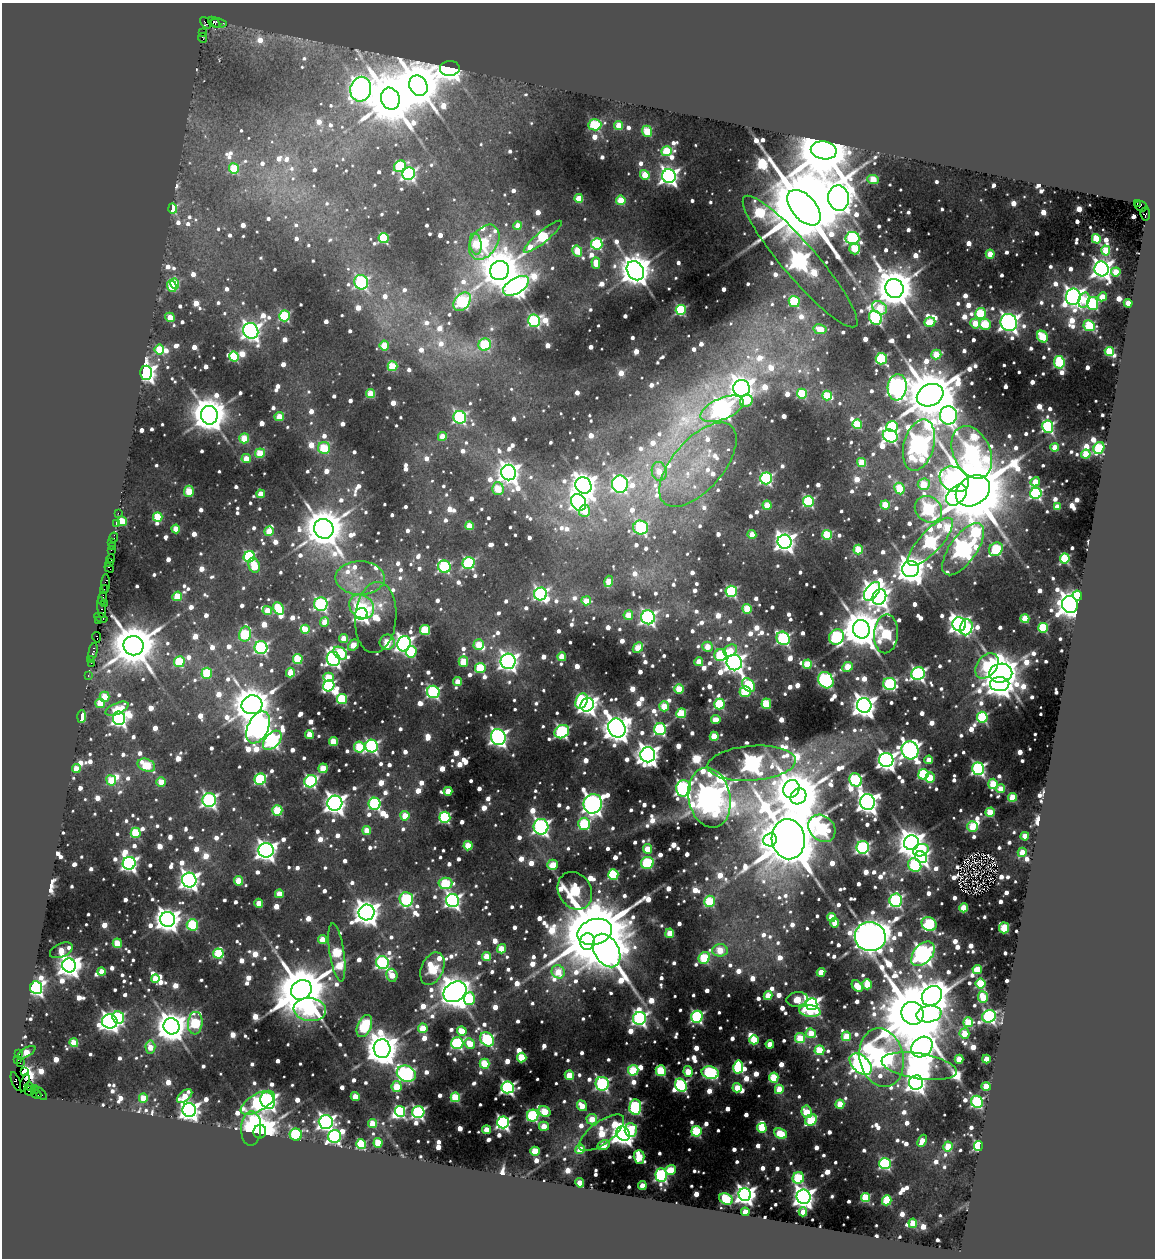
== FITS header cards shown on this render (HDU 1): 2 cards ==
NAXIS1  =                 1153
NAXIS2  =                 1256

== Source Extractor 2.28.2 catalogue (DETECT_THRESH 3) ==
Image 1153 x 1256 px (HDU 1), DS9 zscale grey, 1 PNG px = 1 image px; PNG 1157 x 1260 px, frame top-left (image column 1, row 1256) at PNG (2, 3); each listed source drawn as its Kron ellipse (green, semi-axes under 4 px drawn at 4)
Background 5.15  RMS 0.085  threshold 0.255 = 3 sigma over >= 5 px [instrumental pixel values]
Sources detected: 1961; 3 with non-positive FLUX_AUTO (blend fragments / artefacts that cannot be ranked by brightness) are neither listed nor drawn; of the other 1958, the 500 brightest by FLUX_AUTO listed and drawn (1458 fainter detections omitted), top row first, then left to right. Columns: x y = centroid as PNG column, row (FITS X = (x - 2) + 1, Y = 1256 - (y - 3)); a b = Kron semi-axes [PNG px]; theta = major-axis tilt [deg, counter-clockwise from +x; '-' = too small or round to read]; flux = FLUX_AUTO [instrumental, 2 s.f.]
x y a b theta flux
214 22 7 4 -41 2600
205 23 6 3 -50 400
219 23 8 4 -9 1100
202 33 4 3 - 240
202 38 5 2 - 2900
450 69 10 7 4 6200
418 86 10 9 - 39000
361 89 12 10 78 8100
390 99 11 9 -70 53000
595 125 6 5 - 700
619 125 4 4 - 200
647 131 5 5 - 410
824 150 13 9 -9 82000
667 151 5 5 - 480
400 166 6 5 - 610
234 169 5 5 - 380
409 174 6 6 - 1600
645 175 5 4 - 240
669 176 7 7 - 4300
873 179 6 4 -2 300
579 198 4 4 - 220
838 198 12 10 -83 20000
621 200 5 4 - 290
1137 203 3 2 - 860
1141 206 6 5 - 1500
173 208 5 4 - 360
804 208 21 12 -48 150000
1145 214 6 4 -82 1400
518 226 4 4 - 160
543 237 24 5 39 870
384 238 5 5 - 680
852 238 7 6 - 1400
1096 239 5 4 - 410
484 242 19 13 56 480
476 244 11 5 -82 290
597 244 5 5 - 870
855 249 5 5 - 360
1106 250 5 4 - 320
577 251 5 4 - 300
990 254 4 4 - 250
800 261 85 17 -49 5900
596 263 6 4 -88 190
1102 269 7 7 - 5100
500 270 10 9 - 26000
635 271 10 8 -57 17000
1116 272 4 4 - 240
361 282 7 7 - 1300
174 284 5 4 - 370
172 286 6 4 -69 370
516 286 14 7 30 7600
894 288 9 9 - 31000
1073 297 8 7 - 5200
1102 297 5 4 - 190
1084 300 8 5 75 270
794 301 6 5 - 560
462 302 10 7 50 1400
1093 303 6 5 - 970
1128 303 4 4 - 200
880 308 8 6 -37 300
681 310 5 5 - 740
981 313 5 5 - 620
284 316 5 5 - 730
170 317 5 4 - 190
875 318 7 6 - 1700
534 321 6 6 - 980
930 322 5 4 - 250
975 323 5 5 - 230
1009 323 9 8 - 4800
985 324 6 5 - 430
1089 326 6 5 - 580
820 329 7 5 -11 160
251 331 8 7 - 4000
1042 337 6 5 - 510
384 345 5 4 - 260
485 345 6 6 - 620
159 350 5 5 - 370
1109 351 4 4 - 410
936 355 5 4 - 290
234 357 5 5 - 590
881 359 6 5 - 750
1059 362 6 5 - 710
392 366 5 5 - 410
146 373 7 6 - 4200
897 387 13 9 84 5600
741 388 8 8 - 7300
371 394 4 4 - 300
802 394 5 5 - 480
827 395 5 4 - 340
930 395 14 10 25 61000
746 401 6 5 - 300
722 409 23 10 22 5100
209 415 9 8 - 21000
948 415 9 8 - 2500
279 416 5 4 - 180
460 417 6 6 - 1300
857 424 5 4 - 410
892 427 6 5 - 520
1048 427 6 5 - 1300
890 436 7 6 - 1900
442 437 4 4 - 170
244 438 5 5 - 310
919 445 26 15 74 7200
1055 447 4 4 - 210
324 448 6 6 - 430
1099 448 6 5 - 660
972 452 28 18 -66 3100
260 453 5 5 - 320
1086 454 4 4 - 350
246 459 4 4 - 170
862 462 4 4 - 270
698 465 51 25 49 530
659 471 9 7 -81 170
509 472 8 7 - 5700
766 478 6 6 - 1300
954 479 15 12 -28 1800
1035 482 5 4 - 200
620 484 8 8 - 2100
924 484 6 5 - 270
583 485 8 7 - 9400
498 489 6 5 - 320
899 489 6 5 - 390
189 491 5 5 - 300
973 491 18 14 35 72000
1036 493 6 5 - 1300
261 494 4 4 - 170
956 495 12 8 47 2200
808 501 5 5 - 840
579 502 9 7 -60 3200
767 505 4 4 - 230
885 505 4 4 - 300
1057 507 4 4 - 170
928 509 14 12 -41 1400
584 511 6 5 - 170
118 513 2 2 - 170
158 517 5 4 - 370
122 521 5 4 - 320
116 523 3 3 - 640
469 526 4 4 - 190
641 527 7 7 - 1100
176 529 4 4 - 200
324 529 10 9 - 31000
269 531 5 4 - 230
752 535 4 4 - 170
827 535 5 5 - 480
114 537 5 3 - 530
112 542 2 2 - 280
785 542 7 7 - 5500
930 542 31 11 47 2500
112 547 3 2 - 280
963 549 30 13 54 5600
996 549 7 6 - 600
111 550 2 2 - 400
858 550 5 4 - 360
249 557 6 5 - 910
111 558 4 3 - 410
1065 559 5 5 - 690
109 563 3 2 - 260
469 563 6 6 - 1000
254 565 8 5 -71 280
444 567 6 6 - 1100
109 568 5 3 - 340
911 569 8 8 - 14000
360 578 24 17 -1 180
609 581 6 4 74 260
106 583 9 4 89 1400
104 589 4 3 - 200
731 591 6 5 - 940
872 591 10 6 53 4800
541 594 6 6 - 1700
177 596 5 4 - 310
1077 596 5 4 - 670
879 597 8 6 60 4500
102 598 7 3 75 1200
586 601 5 4 - 190
104 603 3 3 - 240
321 604 6 6 - 1600
1070 604 9 7 -56 10000
362 607 13 11 -40 390
101 608 10 4 -83 1100
279 609 7 5 -61 480
747 609 5 5 - 360
267 611 5 4 - 170
361 614 6 6 - 2900
628 615 5 4 - 200
648 617 7 7 - 2100
101 618 7 3 -22 530
376 618 35 20 86 340
1025 619 4 4 - 370
99 621 3 2 - 210
325 622 5 4 - 170
959 624 7 7 - 4400
966 627 8 6 75 740
1043 628 5 5 - 540
305 629 4 4 - 220
861 629 9 8 - 30000
425 630 5 5 - 470
245 634 7 6 - 690
886 634 19 12 86 920
97 637 5 3 - 410
836 637 8 7 - 1300
344 638 4 4 - 160
783 638 7 6 - 1200
387 642 7 7 - 330
404 644 8 6 72 3700
353 645 6 4 43 220
479 645 5 5 - 260
134 646 10 9 - 41000
261 647 6 6 - 1400
707 647 5 5 - 200
638 648 6 4 45 270
93 651 9 3 77 1100
730 651 7 5 33 210
411 652 6 5 - 540
340 653 8 5 -38 730
720 655 6 6 - 680
562 657 4 4 - 230
91 659 2 2 - 170
298 659 5 5 - 470
333 659 7 6 - 2700
508 661 7 7 - 4500
179 662 5 5 - 490
463 662 5 4 - 330
699 662 4 4 - 190
734 662 8 7 - 5200
91 663 2 2 - 260
807 664 4 4 - 400
987 666 14 9 51 680
848 667 6 4 26 300
480 668 5 5 - 510
207 673 5 5 - 500
290 673 5 4 - 180
1001 673 11 9 9 26000
918 674 7 6 - 2200
88 676 3 2 - 420
328 677 5 4 - 330
826 680 9 7 -52 1700
458 682 4 4 - 190
890 684 6 6 - 1200
1000 684 9 7 2 9400
749 685 8 5 -49 700
329 686 6 5 - 1200
679 689 5 5 - 320
745 691 5 5 - 410
433 692 6 6 - 1300
104 697 5 5 - 240
342 699 5 5 - 650
582 701 8 5 65 840
100 703 5 5 - 250
720 704 5 5 - 690
766 704 5 4 - 530
252 705 10 9 - 26000
587 705 7 6 - 4400
664 706 5 4 - 280
864 706 7 7 - 8500
117 709 12 5 24 220
681 713 5 5 - 530
82 716 6 4 88 330
982 717 5 5 - 750
119 718 7 6 - 2600
716 720 5 4 - 190
258 727 17 10 65 7600
617 728 10 8 -61 12000
660 729 6 6 - 1300
562 732 8 6 32 1600
309 735 4 4 - 190
714 736 4 4 - 310
498 737 8 7 - 3300
272 740 11 7 46 2300
333 742 4 4 - 310
372 746 6 6 - 1600
359 747 5 5 - 460
910 750 9 8 - 4400
648 755 7 7 - 7000
886 760 7 7 - 5200
929 760 4 4 - 180
752 763 44 17 4 4500
146 765 9 6 -23 410
323 768 5 4 - 290
76 769 4 4 - 170
978 769 6 6 - 1900
923 774 5 5 - 700
930 777 5 4 - 230
260 779 6 5 - 950
111 780 5 5 - 310
856 780 7 6 - 1100
311 781 6 6 - 1300
161 782 4 4 - 180
993 784 5 4 - 380
683 788 8 7 - 2900
791 789 9 8 - 8800
1001 789 4 4 - 200
448 791 4 4 - 220
798 796 8 7 - 41000
1012 797 4 4 - 350
709 798 30 21 -79 17000
209 800 7 7 - 2200
867 802 8 7 - 7200
335 803 7 7 - 6000
374 804 6 6 - 980
593 804 10 9 - 6400
277 810 5 5 - 440
990 812 5 4 - 390
405 816 5 4 - 200
445 817 5 5 - 990
584 824 6 6 - 680
541 827 8 7 - 2400
972 827 5 5 - 330
822 828 15 12 -46 1500
367 830 4 4 - 200
136 833 5 5 - 520
1025 836 4 4 - 200
788 839 20 16 -82 89000
770 840 7 6 - 1500
911 843 7 7 - 12000
468 846 4 4 - 300
863 847 6 6 - 1500
647 849 5 4 - 240
266 850 7 7 - 4900
921 850 8 6 19 790
1022 852 5 4 - 230
921 857 6 5 - 1900
129 863 6 6 - 2900
647 863 6 6 - 870
553 865 5 5 - 240
915 865 7 6 - 800
613 874 5 5 - 700
189 880 7 7 - 5100
239 881 4 4 - 310
445 883 7 5 4 600
575 891 20 16 -59 1200
279 894 4 4 - 210
406 899 7 6 - 940
453 900 6 6 - 2700
896 900 7 6 - 1600
710 901 5 5 - 540
259 903 4 4 - 180
964 908 4 4 - 360
367 912 8 8 - 9600
831 917 4 4 - 250
167 919 7 7 - 8900
835 923 4 4 - 250
929 924 8 6 -35 1100
192 925 6 5 - 600
1004 928 5 5 - 460
595 932 18 12 17 120000
670 933 4 4 - 250
870 937 15 14 - 30000
322 940 4 4 - 200
587 942 8 7 - 4900
117 943 5 4 - 290
501 949 4 4 - 250
61 950 12 6 24 210
606 950 18 12 -60 17000
720 950 7 6 - 250
337 952 29 7 -81 900
218 953 5 5 - 480
923 954 14 9 49 5500
487 957 4 4 - 230
704 958 6 5 - 550
382 963 6 6 - 1700
69 965 7 6 - 6200
432 969 17 11 67 750
977 969 5 4 - 250
101 972 4 4 - 190
558 972 7 6 - 240
821 972 4 4 - 230
392 975 6 5 - 200
155 978 4 4 - 180
980 983 5 5 - 560
867 984 5 4 - 310
857 986 6 4 -50 240
36 988 6 6 - 2200
301 990 11 9 34 70000
455 992 12 9 32 22000
768 996 4 4 - 250
932 996 11 9 44 13000
983 997 6 5 - 340
469 999 6 5 - 500
797 999 11 7 8 310
811 1004 6 6 - 3800
310 1009 16 11 -6 960
810 1011 11 5 -7 300
913 1013 12 11 - 95000
929 1014 12 8 9 3100
989 1016 7 6 - 1700
697 1017 6 5 - 1400
118 1018 6 5 - 1100
640 1018 7 6 - 2200
110 1022 7 7 - 4000
968 1022 5 5 - 420
195 1023 11 7 85 710
171 1026 8 8 - 17000
364 1026 12 7 66 820
423 1028 5 4 - 320
462 1031 5 4 - 320
811 1033 5 5 - 220
964 1033 5 5 - 220
846 1036 5 4 - 320
800 1038 5 5 - 350
487 1039 8 6 -48 1200
754 1040 5 4 - 410
74 1043 4 4 - 270
457 1043 6 6 - 1100
470 1043 5 4 - 210
770 1044 4 4 - 190
150 1047 6 5 - 180
922 1047 11 9 43 8300
382 1049 9 8 - 20000
819 1050 5 5 - 410
26 1052 10 4 30 220
19 1053 3 2 - 170
522 1057 5 4 - 460
882 1058 29 22 -78 5100
959 1059 4 4 - 240
986 1059 4 4 - 200
18 1060 3 2 - 280
20 1063 2 2 - 230
484 1064 5 5 - 360
861 1064 13 8 -42 4200
919 1066 38 13 -9 6700
738 1067 6 5 - 770
633 1070 5 5 - 520
661 1071 5 5 - 630
25 1072 4 3 - 5100
688 1072 5 4 - 290
710 1073 9 6 -12 1400
406 1074 10 7 -24 2000
569 1075 5 4 - 240
774 1078 5 5 - 470
16 1081 10 3 -70 430
25 1082 9 3 72 480
916 1083 7 7 - 4800
602 1084 7 6 - 1700
681 1085 7 5 -60 1400
29 1086 4 3 - 420
986 1086 4 4 - 280
397 1087 5 5 - 310
508 1087 6 6 - 2200
737 1088 4 4 - 280
35 1089 4 2 - 350
779 1089 5 4 - 270
29 1091 5 3 - 570
36 1094 5 3 - 450
41 1094 8 3 -49 580
185 1096 9 5 42 210
355 1096 4 4 - 190
455 1097 5 5 - 460
143 1098 4 4 - 220
268 1101 8 7 - 4400
977 1102 6 5 - 1200
258 1103 19 8 30 1100
840 1104 4 4 - 220
582 1106 5 4 - 180
635 1107 7 6 - 1400
189 1110 7 6 - 5300
400 1111 5 5 - 1100
418 1112 6 6 - 1800
545 1112 6 5 - 320
807 1112 6 5 - 220
533 1116 6 5 - 970
592 1119 5 5 - 190
811 1120 6 5 - 530
326 1122 7 7 - 3600
503 1122 6 6 - 2100
372 1124 4 4 - 280
544 1126 5 4 - 200
762 1128 5 4 - 360
251 1129 17 10 89 1200
486 1130 4 4 - 200
631 1130 7 6 - 450
696 1131 5 5 - 750
260 1132 7 6 - 27000
602 1133 27 11 36 460
623 1134 8 6 -60 8000
781 1134 6 5 - 350
296 1135 6 6 - 1200
335 1136 6 6 - 1800
922 1141 6 4 67 170
378 1143 5 4 - 320
361 1144 5 5 - 660
604 1145 6 4 25 280
948 1146 5 4 - 300
978 1146 5 4 - 930
580 1149 5 4 - 210
535 1151 4 4 - 350
639 1157 7 5 -89 350
885 1164 6 5 - 1000
670 1170 5 4 - 320
661 1175 7 5 -88 1700
798 1178 6 5 - 660
580 1183 5 4 - 220
642 1186 4 4 - 180
745 1195 7 6 - 4500
804 1197 7 7 - 6400
865 1197 5 4 - 510
726 1199 7 5 -34 630
887 1200 5 4 - 490
745 1212 4 4 - 200
803 1212 4 4 - 170
913 1223 4 4 - 290
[1458 fainter detections neither listed nor drawn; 3 non-positive-flux detections neither listed nor drawn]